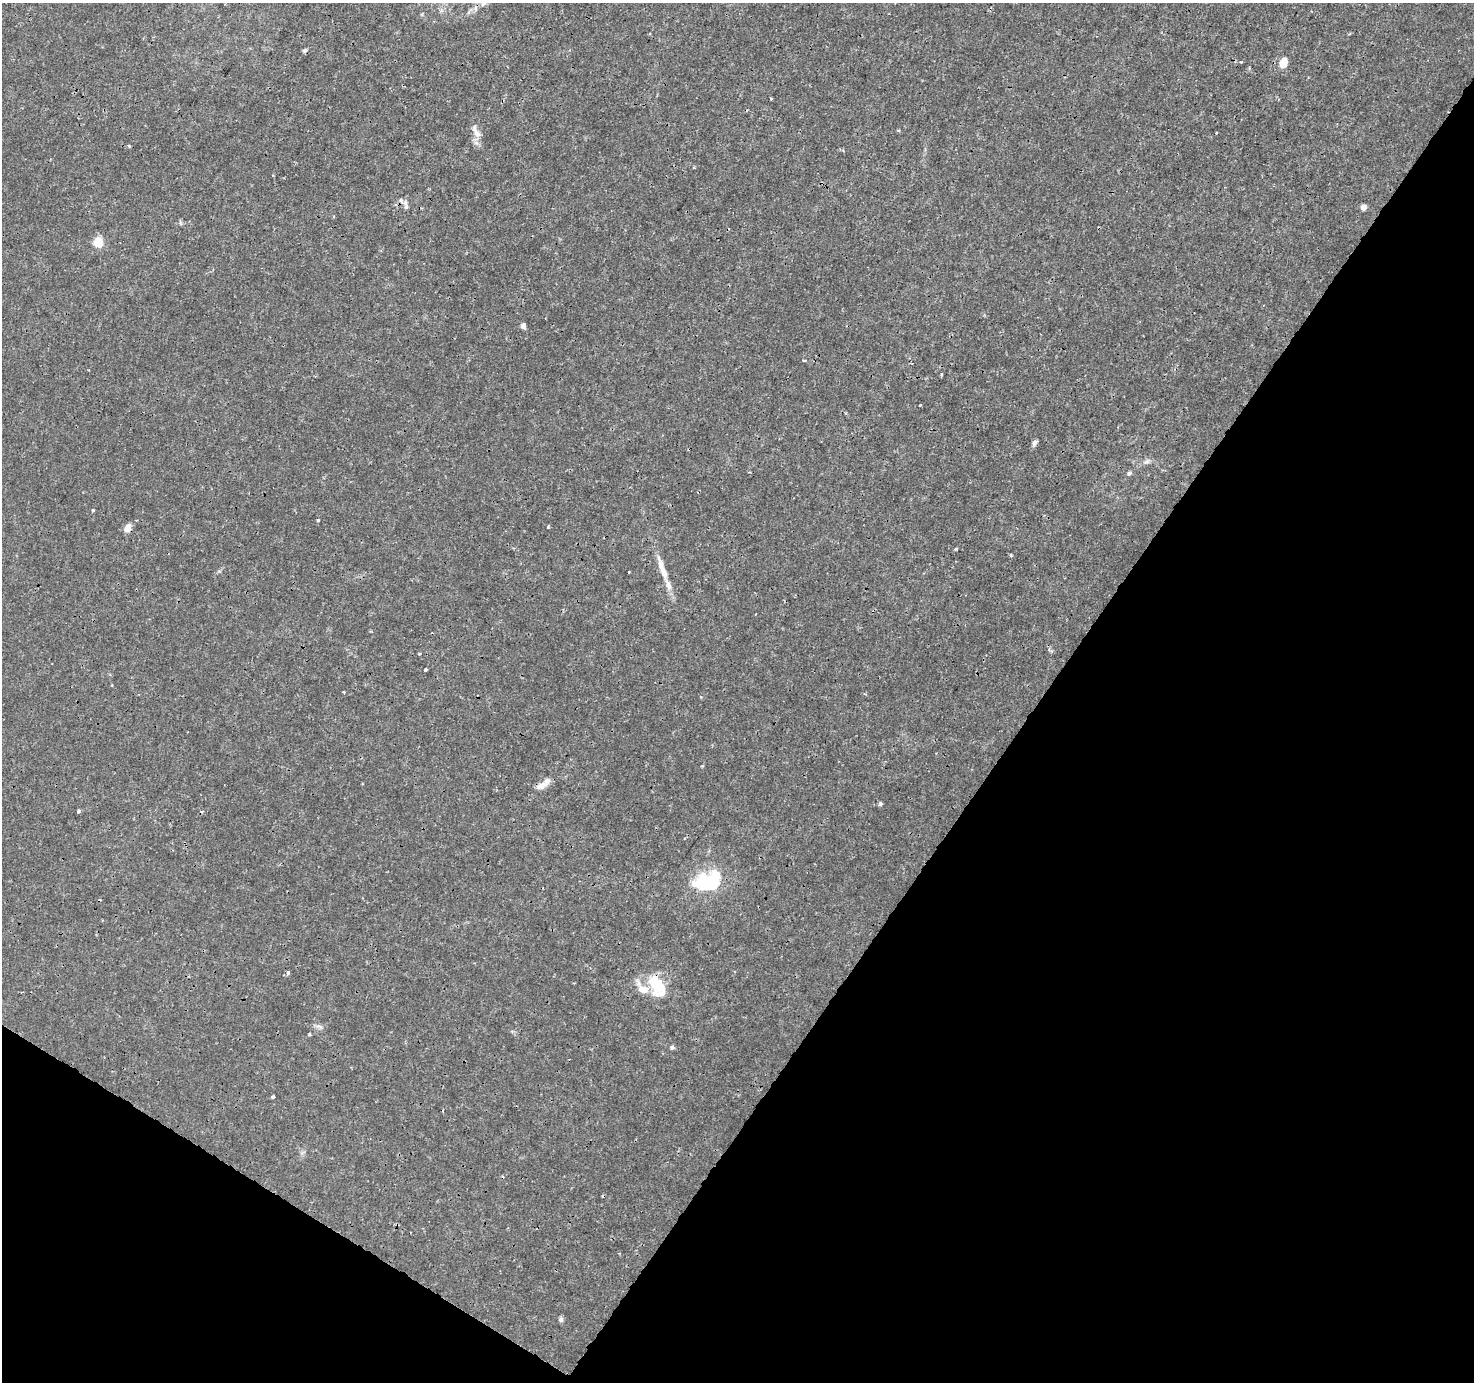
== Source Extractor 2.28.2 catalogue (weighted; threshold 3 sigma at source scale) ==
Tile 15 of 4 x 4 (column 3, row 4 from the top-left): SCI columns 2948-4419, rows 190-1569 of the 5901 x 5965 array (HDU 1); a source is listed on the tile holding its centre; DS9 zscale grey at full resolution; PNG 1476 x 1384 px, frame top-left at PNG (2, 3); no overlay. Shown black and unused: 34% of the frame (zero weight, under 3 of 4 exposures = <1% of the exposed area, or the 3 px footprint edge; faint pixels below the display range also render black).
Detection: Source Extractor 2.28.2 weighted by HDU 2 'WHT'; one run over the whole footprint, this tile lists its part. Background 0.00242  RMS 8.0e-04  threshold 0.00359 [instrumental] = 3 sigma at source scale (4.5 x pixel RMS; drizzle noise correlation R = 1.50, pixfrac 1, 0.0396/0.0396 arcsec/px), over >= 5 px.
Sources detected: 43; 1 inside a brighter object's white glare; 1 cosmic-ray / hot-pixel residue — not listed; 5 inside a brighter listed object's ellipse — not listed separately; the other 36 listed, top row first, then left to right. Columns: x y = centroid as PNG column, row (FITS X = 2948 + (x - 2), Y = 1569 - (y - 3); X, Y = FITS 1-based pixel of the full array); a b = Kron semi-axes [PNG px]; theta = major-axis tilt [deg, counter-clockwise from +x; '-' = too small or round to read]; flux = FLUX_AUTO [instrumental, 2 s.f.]
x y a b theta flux
483 3 10 6 46 0.36
304 51 6 4 18 0.12
1283 62 13 9 67 0.85
771 99 3 3 - 0.075
1216 133 3 2 - 0.067
477 134 13 7 -48 0.5
129 146 4 3 - 0.1
406 207 8 6 69 0.2
1363 207 5 4 - 0.65
98 242 5 5 - 5
523 326 4 4 - 0.53
804 360 4 3 - 0.075
1034 443 9 5 59 0.22
1147 462 8 5 18 0.22
1129 473 6 5 - 0.16
93 510 3 3 - 0.16
318 520 3 3 - 0.087
548 527 3 3 - 0.11
127 528 9 6 62 0.63
955 549 4 3 - 0.13
1011 555 5 3 - 0.09
661 565 23 8 -74 0.83
419 654 3 3 - 0.11
425 670 3 3 - 0.32
344 692 3 3 - 0.072
701 697 4 4 - 0.094
541 786 15 8 24 0.59
880 804 5 4 - 0.16
79 811 4 3 - 0.18
713 882 22 14 71 3.7
288 973 4 4 - 0.23
657 986 25 15 -64 2.9
309 1034 5 3 - 0.081
672 1047 6 5 - 0.13
272 1096 3 3 - 0.3
561 1320 6 6 - 0.19
Overlapping masked pixels (flux is a lower limit): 1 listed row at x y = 483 3
Isophote crosses this tile's border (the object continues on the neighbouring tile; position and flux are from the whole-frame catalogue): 1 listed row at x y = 483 3